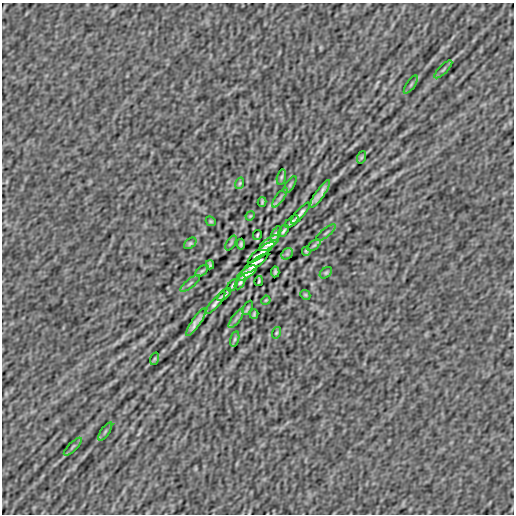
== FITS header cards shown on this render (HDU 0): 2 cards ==
NAXIS1  =                  512
NAXIS2  =                  512

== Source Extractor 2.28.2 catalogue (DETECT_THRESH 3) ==
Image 512 x 512 px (HDU 0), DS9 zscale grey, 1 PNG px = 1 image px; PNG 516 x 516 px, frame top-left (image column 1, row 512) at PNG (2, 3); each listed source drawn as its Kron ellipse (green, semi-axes under 4 px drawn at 4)
Background -5.97e-08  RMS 1.7e-06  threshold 5.02e-06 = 3 sigma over >= 5 px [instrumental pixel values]
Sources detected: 48; all 48 listed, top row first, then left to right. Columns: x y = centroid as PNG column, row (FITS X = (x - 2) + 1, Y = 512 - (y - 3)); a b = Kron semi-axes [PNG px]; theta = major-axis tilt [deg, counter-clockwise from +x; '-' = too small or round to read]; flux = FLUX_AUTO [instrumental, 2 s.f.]
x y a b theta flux
443 69 12 3 45 2.4e-04
411 85 10 2 55 2.0e-04
362 157 6 4 70 1.3e-04
281 177 8 4 76 1.7e-04
240 183 6 4 72 1.4e-04
290 185 10 4 57 1.9e-04
320 194 16 3 55 6.5e-04
280 198 11 3 55 2.7e-04
262 202 5 2 - 1.6e-04
300 213 13 2 49 3.9e-04
250 216 5 3 - 1.1e-04
211 221 5 4 - 1.3e-04
292 221 8 2 40 2.5e-04
283 231 7 3 57 2.1e-04
326 233 12 2 39 1.8e-04
276 234 8 4 62 2.1e-04
257 235 5 2 - 1.4e-04
190 243 7 4 39 1.8e-04
231 243 8 3 58 1.4e-04
269 243 11 5 36 7.9e-04
241 244 5 3 - 2.0e-04
314 245 8 4 37 2.1e-04
306 251 4 3 - 1.7e-04
261 252 16 4 37 2.9e-04
287 254 6 5 - 2.0e-04
255 264 16 4 37 3.0e-04
210 265 4 3 - 1.7e-04
202 271 8 4 37 2.1e-04
275 272 5 3 - 2.0e-04
247 273 11 5 34 7.7e-04
326 273 7 4 39 1.8e-04
259 281 5 2 - 1.4e-04
240 282 8 3 60 2.1e-04
190 283 12 2 39 1.8e-04
233 285 7 3 57 2.1e-04
224 295 8 2 41 2.5e-04
305 295 5 4 - 1.3e-04
266 300 5 3 - 1.0e-04
216 303 14 2 50 3.9e-04
248 308 8 4 61 1.3e-04
254 314 5 2 - 1.6e-04
236 318 11 3 55 2.7e-04
196 322 16 3 55 6.5e-04
276 333 6 4 72 1.4e-04
235 339 8 4 76 1.8e-04
154 359 6 4 71 1.3e-04
105 431 10 2 55 2.1e-04
73 447 12 3 45 2.4e-04